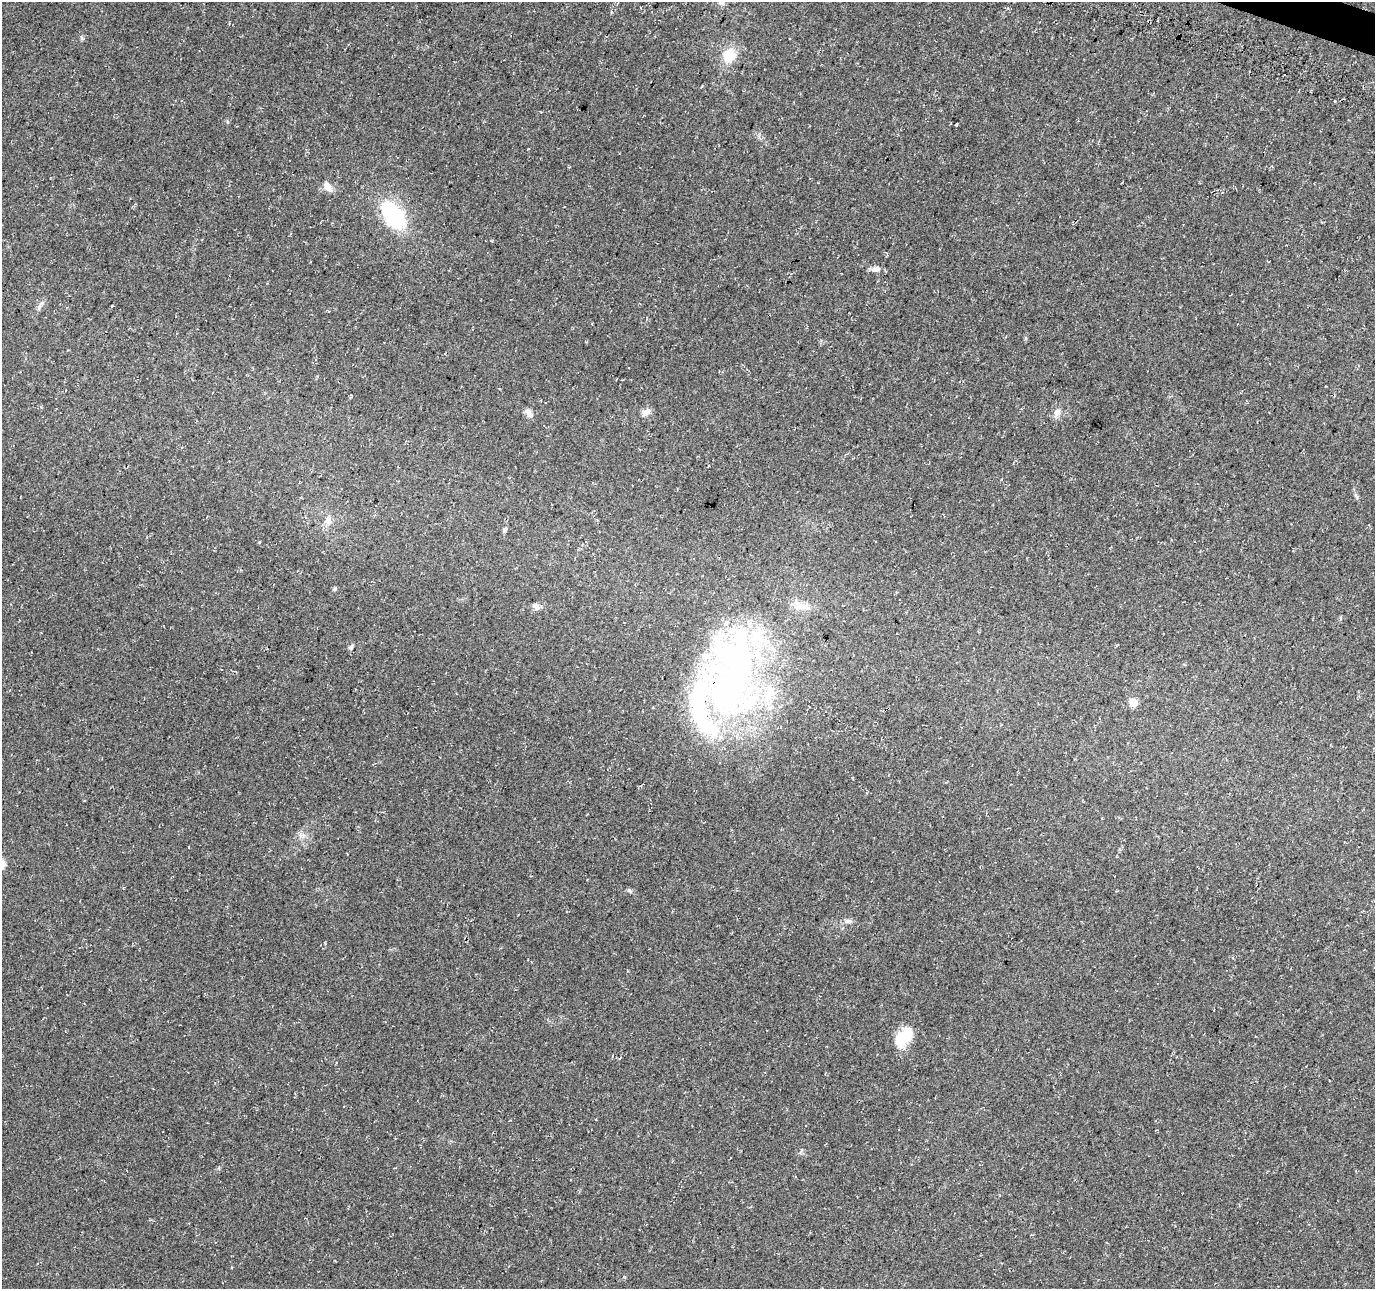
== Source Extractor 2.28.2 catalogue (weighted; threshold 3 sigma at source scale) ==
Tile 10 of 4 x 4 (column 2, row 3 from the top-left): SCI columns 1407-2779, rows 1619-2905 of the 5548 x 5749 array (HDU 1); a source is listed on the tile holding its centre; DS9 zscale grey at full resolution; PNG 1377 x 1291 px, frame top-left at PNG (2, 2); no overlay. Shown black and unused: <1% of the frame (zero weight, under 3 of 4 exposures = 4% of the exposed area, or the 3 px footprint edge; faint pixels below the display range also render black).
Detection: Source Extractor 2.28.2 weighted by HDU 2 'WHT'; one run over the whole footprint, this tile lists its part. Background 0.0805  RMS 0.0079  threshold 0.0355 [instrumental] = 3 sigma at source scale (4.5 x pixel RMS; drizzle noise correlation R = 1.50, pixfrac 1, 0.0396/0.0396 arcsec/px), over >= 5 px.
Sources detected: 22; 1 cosmic-ray / hot-pixel residue — not listed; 2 inside a brighter listed object's ellipse — not listed separately; the other 19 listed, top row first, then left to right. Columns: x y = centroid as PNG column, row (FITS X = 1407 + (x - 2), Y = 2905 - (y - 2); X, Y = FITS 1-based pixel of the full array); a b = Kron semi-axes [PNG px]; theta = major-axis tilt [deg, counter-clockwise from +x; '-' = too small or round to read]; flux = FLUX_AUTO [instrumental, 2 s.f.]
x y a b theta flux
720 2 8 6 -70 2.2
729 55 16 13 58 17
956 125 4 2 - 0.68
327 186 14 8 -55 5.5
393 215 26 15 -53 73
877 269 9 8 - 3.3
528 412 11 7 -62 3.6
647 412 13 7 31 4.1
1057 412 8 7 - 5
328 520 13 9 90 5.5
505 530 6 5 - 1.7
801 606 23 10 -1 10
536 607 10 7 -34 2.7
351 647 7 5 63 1.8
730 680 123 64 85 360
1133 702 6 6 - 15
630 891 8 4 -35 1.4
848 921 11 6 -1 2.7
904 1037 24 13 50 23
Overlapping masked pixels (flux is a lower limit): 1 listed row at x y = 730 680
Isophote crosses this tile's border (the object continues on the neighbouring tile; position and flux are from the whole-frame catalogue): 1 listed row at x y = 720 2
Unlisted compact peaks at least as high as the median listed source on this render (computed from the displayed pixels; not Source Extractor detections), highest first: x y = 82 38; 334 589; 1357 497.